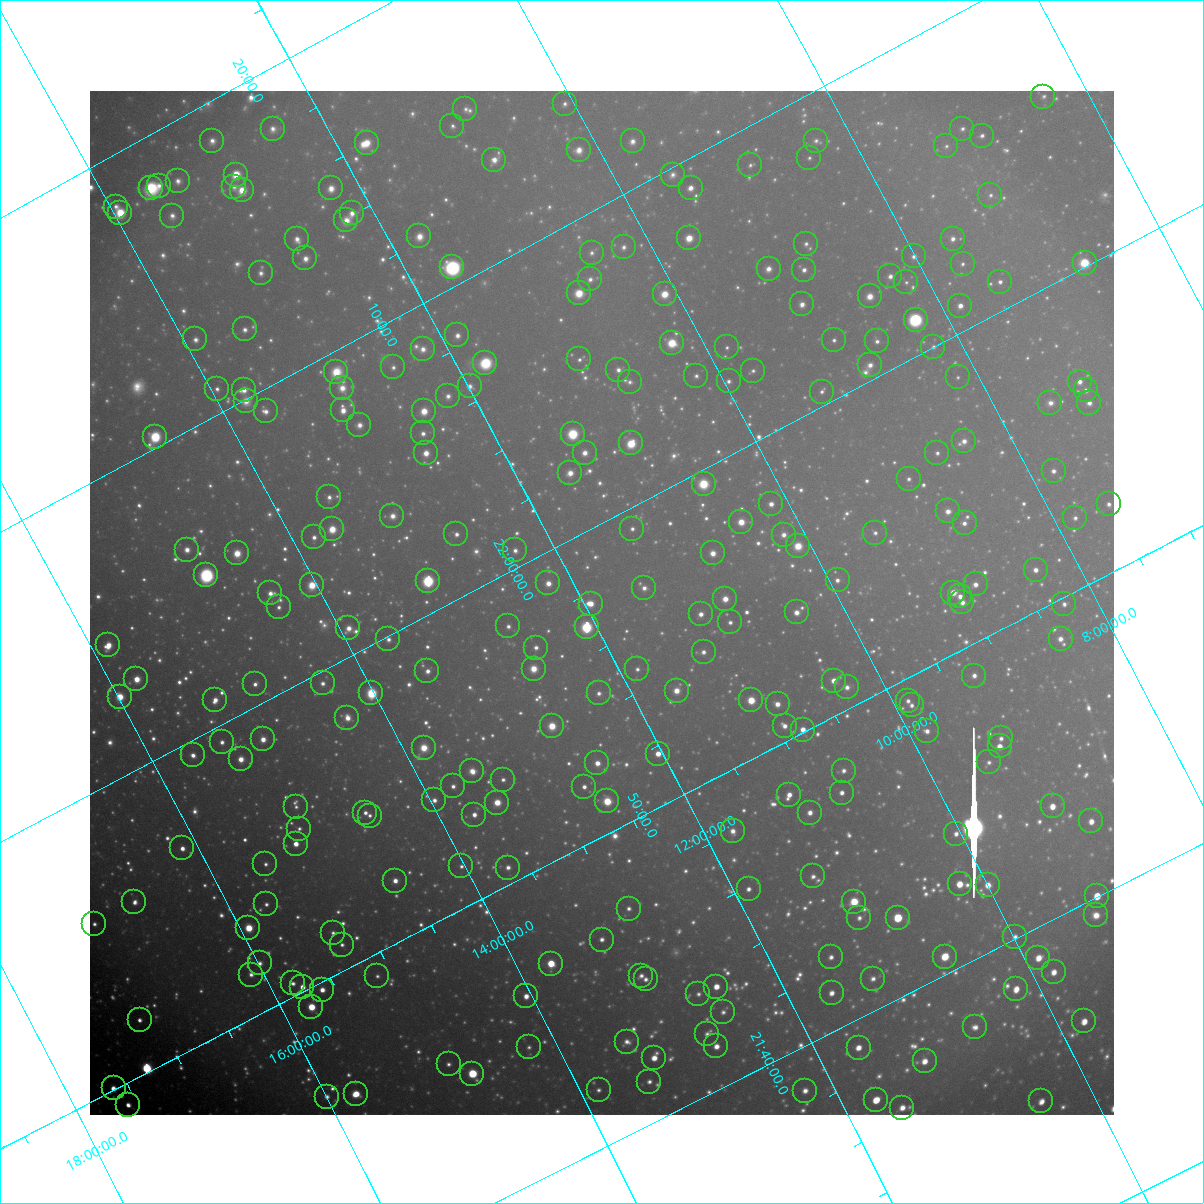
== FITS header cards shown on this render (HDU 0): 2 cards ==
NAXIS1  =                 1024 / Required FITS header
NAXIS2  =                 1024 / Required FITS header

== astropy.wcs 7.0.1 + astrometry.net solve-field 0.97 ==
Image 1024 x 1024 px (HDU 0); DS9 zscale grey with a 90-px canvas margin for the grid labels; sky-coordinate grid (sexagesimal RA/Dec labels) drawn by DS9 from the SOLVED WCS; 269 Tycho-2 reference stars matched to detected sources circled (green)
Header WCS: RA---TAN-SIP/DEC--TAN-SIP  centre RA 21:57:28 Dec +11:52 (329.37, +11.86 deg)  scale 31.7 arcsec/px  FOV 540.4' x 539.0'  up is +118 deg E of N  parity flipped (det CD > 0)
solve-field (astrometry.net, Tycho-2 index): VERIFIED the header's WCS against the Tycho-2 star catalogue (verified at 8 index scales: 9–259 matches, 0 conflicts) and refined it, rather than solving blind
Solved WCS: RA---TAN-SIP/DEC--TAN-SIP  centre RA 21:57:28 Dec +11:52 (329.37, +11.86 deg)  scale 31.7 arcsec/px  FOV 540.6' x 540.7'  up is +118 deg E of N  parity flipped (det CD > 0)
The solver's refit moves the header's centre by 2.4 arcsec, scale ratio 1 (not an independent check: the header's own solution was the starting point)
Tycho-2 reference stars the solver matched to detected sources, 269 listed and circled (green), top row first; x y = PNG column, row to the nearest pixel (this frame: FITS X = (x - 90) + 1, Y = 1024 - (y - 91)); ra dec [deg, ICRS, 3 dp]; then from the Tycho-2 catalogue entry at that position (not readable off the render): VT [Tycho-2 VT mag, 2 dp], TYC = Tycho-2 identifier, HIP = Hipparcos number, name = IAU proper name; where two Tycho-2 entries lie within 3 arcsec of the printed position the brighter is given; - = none
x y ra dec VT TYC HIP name
1043 97 331.494 +6.354 10.06 564-1322-1 - -
565 104 333.458 +10.073 9.10 1141-365-1 - -
465 109 333.840 +10.859 9.32 1141-428-1 - -
452 126 333.765 +11.029 9.08 1141-340-1 109863 -
273 129 334.516 +12.424 8.66 1145-650-1 - -
962 129 331.583 +7.110 9.36 564-507-1 - -
982 136 331.447 +6.988 8.92 564-669-1 109076 -
212 141 334.684 +12.939 8.54 1145-255-1 110150 -
633 141 332.876 +9.706 8.54 1140-206-1 - -
816 141 332.104 +8.289 9.67 1136-1232-1 - -
367 143 334.003 +11.760 7.28 1145-1024-1 109942 -
946 146 331.515 +7.307 9.71 564-131-1 - -
579 150 333.038 +10.155 8.13 1140-1217-1 109604 -
809 158 331.999 +8.410 9.58 1136-961-1 - -
494 160 333.321 +10.848 8.26 1141-522-1 109703 -
750 165 332.192 +8.897 9.43 1136-479-1 109314 -
236 175 334.313 +12.898 7.11 1145-1388-1 110035 -
673 175 332.445 +9.536 9.29 1140-742-1 - -
178 181 334.516 +13.374 8.76 1149-1052-1 - -
159 186 334.559 +13.536 8.89 1149-37-1 - -
234 187 334.227 +12.968 9.11 1145-464-1 - -
151 188 334.576 +13.608 8.64 1149-221-1 110112 -
331 188 333.798 +12.228 7.96 1145-847-1 - -
691 188 332.267 +9.451 7.94 1140-1451-1 109341 -
242 190 334.167 +12.920 7.58 1145-1389-1 109991 -
990 195 330.948 +7.166 9.47 564-345-1 - -
116 207 334.583 +13.956 8.89 1149-415-1 - -
120 213 334.517 +13.950 6.95 1149-1072-1 110089 -
352 213 333.513 +12.172 8.20 1145-1194-1 109772 -
172 216 334.268 +13.563 8.76 1149-1245-1 - -
346 220 333.479 +12.244 8.42 1145-848-1 - -
419 236 333.040 +11.748 8.17 1144-635-1 - -
689 238 331.881 +9.671 7.03 1140-1408-1 109218 -
297 239 333.547 +12.705 8.58 1145-992-1 - -
953 239 330.767 +7.637 8.72 1135-277-1 108850 -
806 244 331.343 +8.790 9.38 1136-467-1 - -
624 247 332.086 +10.216 9.18 1140-204-1 - -
592 253 332.177 +10.487 9.44 1140-62-1 109305 -
914 256 330.791 +8.011 8.89 1135-1076-1 - -
305 258 333.355 +12.721 8.42 1145-406-1 109716 -
1085 263 330.033 +6.717 5.97 564-1847-1 108612 -
963 264 330.528 +7.664 9.38 1135-459-1 - -
452 267 332.656 +11.625 5.96 1144-1415-1 109471 -
769 269 331.304 +9.184 8.54 1136-39-1 109025 -
804 270 331.146 +8.913 8.66 1135-34-1 108973 -
261 273 333.432 +13.127 9.03 1149-1325-1 - -
890 276 330.732 +8.274 8.88 1135-445-1 - -
590 279 331.975 +10.609 9.05 1140-937-1 - -
906 282 330.619 +8.175 9.95 1135-909-1 - -
1000 282 330.234 +7.448 8.80 564-3-1 108678 -
579 293 331.914 +10.754 7.19 1140-823-1 109226 -
665 294 331.544 +10.093 7.14 1140-1050-1 109117 -
870 296 330.663 +8.515 7.87 1135-27-1 - -
802 304 330.885 +9.071 8.43 1135-274-1 - -
960 306 330.212 +7.852 7.99 1135-489-1 108663 -
916 320 330.288 +8.257 5.80 1135-877-1 108699 -
245 329 333.056 +13.489 8.73 1148-1244-1 - -
457 335 332.098 +11.870 8.47 1144-1408-1 - -
195 339 333.189 +13.910 9.12 1148-1372-1 - -
834 340 330.470 +8.972 9.38 1135-132-1 - -
877 341 330.279 +8.644 8.92 1135-1052-1 108696 -
672 343 331.130 +10.240 7.03 1139-952-1 108963 -
727 347 330.861 +9.832 9.66 1139-157-1 - -
933 347 330.002 +8.230 9.67 1135-699-1 - -
423 349 332.137 +12.195 8.78 1144-976-1 - -
579 359 331.389 +11.026 9.31 1140-103-1 - -
485 363 331.761 +11.768 7.04 1144-731-1 109181 -
870 365 330.122 +8.796 9.16 1135-402-1 - -
393 367 332.119 +12.501 9.27 1144-1058-1 - -
618 370 331.142 +10.766 8.79 1139-896-1 - -
753 371 330.567 +9.725 9.52 1139-1438-1 - -
336 372 332.326 +12.959 8.25 1144-1158-1 - -
696 376 330.766 +10.187 9.55 1139-1528-1 - -
958 377 329.661 +8.167 10.02 1135-29-1 - -
729 381 330.587 +9.959 9.34 1139-435-1 - -
630 382 330.999 +10.730 9.56 1139-151-1 108929 -
1080 382 329.124 +7.242 8.54 557-409-1 - -
470 386 331.643 +11.988 8.97 1144-1048-1 - -
342 388 332.174 +12.981 8.45 1144-288-1 - -
217 389 332.705 +13.952 8.86 1148-723-1 109486 -
244 390 332.582 +13.749 8.19 1148-1205-1 109440 -
1086 390 329.030 +7.228 9.31 557-67-1 - -
822 392 330.115 +9.279 9.43 1135-394-1 108633 -
448 396 331.658 +12.197 9.12 1144-950-1 109154 -
246 401 332.483 +13.780 8.68 1148-1491-1 - -
1050 403 329.078 +7.554 9.29 1122-360-1 108286 -
1089 403 328.917 +7.254 8.76 557-367-1 108239 -
343 410 331.992 +13.069 7.82 1144-1020-1 109251 -
266 411 332.315 +13.671 8.69 1148-724-1 109355 -
424 411 331.641 +12.445 7.25 1144-338-1 109147 -
359 425 331.806 +13.002 8.73 1144-920-1 - -
423 433 331.467 +12.547 8.73 1144-462-1 109086 -
573 434 330.829 +11.387 5.81 1143-506-1 108875 -
155 437 332.592 +14.630 6.48 1148-367-1 109445 -
964 441 329.133 +8.378 8.87 1122-558-1 - -
631 443 330.506 +10.974 6.35 1139-756-1 108766 -
426 453 331.300 +12.605 7.53 1144-1268-1 109024 -
585 453 330.628 +11.371 8.12 1143-1366-1 108806 -
937 453 329.152 +8.634 9.23 1122-8-1 - -
1054 471 328.531 +7.808 9.04 1122-270-1 - -
570 473 330.530 +11.568 7.84 1143-1548-1 - -
909 479 329.066 +8.963 9.42 1122-123-1 - -
704 484 329.882 +10.576 7.18 1139-929-1 108566 -
329 497 331.362 +13.538 8.89 1148-1117-1 - -
771 504 329.441 +10.133 8.13 1139-161-1 108413 -
1109 504 328.045 +7.516 9.13 1122-920-1 - -
948 511 328.648 +8.792 8.92 1122-517-1 108143 -
392 516 330.942 +13.125 8.57 1147-326-1 108919 -
1075 518 328.074 +7.831 9.56 1122-1192-1 - -
741 522 329.424 +10.440 7.34 1139-966-1 108408 -
965 523 328.487 +8.711 8.75 1122-1459-1 - -
332 529 331.094 +13.648 7.77 1147-574-1 108949 -
632 529 329.826 +11.315 9.12 1143-602-1 - -
875 533 328.779 +9.443 9.34 1126-1346-1 108187 -
456 534 330.524 +12.705 8.67 1143-619-1 108775 -
784 535 329.145 +10.162 8.78 1126-1571-1 - -
314 537 331.107 +13.824 8.76 1147-1591-1 - -
798 546 328.996 +10.097 7.17 1126-448-1 108263 -
187 550 331.553 +14.858 8.30 1148-1295-1 - -
515 550 330.147 +12.316 8.98 1143-1525-1 - -
237 553 331.308 +14.486 7.59 1148-1375-1 109030 -
713 553 329.293 +10.790 8.23 1126-1585-1 - -
1036 570 327.826 +8.347 8.61 1122-1390-1 107868 -
206 575 331.264 +14.816 6.60 1147-277-1 109009 -
838 580 328.561 +9.930 8.85 1126-511-1 - -
428 581 330.272 +13.120 5.64 1143-1614-1 108693 -
548 583 329.744 +12.194 8.32 1143-700-1 - -
976 584 327.959 +8.873 8.94 1122-1065-1 - -
312 585 330.733 +14.039 7.68 1147-981-1 108843 -
644 588 329.306 +11.466 8.99 1130-1729-1 108367 -
270 593 330.845 +14.395 8.69 1147-497-1 - -
953 593 327.986 +9.079 7.84 1122-901-1 107925 -
960 596 327.927 +9.042 8.41 1122-759-1 107902 -
725 599 328.881 +10.880 7.83 1126-16-1 108228 -
962 602 327.871 +9.050 8.72 1122-865-1 - -
591 604 329.406 +11.947 7.51 1143-1360-1 108396 -
1064 604 327.438 +8.266 9.32 1121-1422-1 107754 -
279 607 330.698 +14.386 9.18 1147-1635-1 - -
797 612 328.476 +10.380 8.40 1126-843-1 - -
701 614 328.861 +11.133 8.42 1126-988-1 - -
730 622 328.673 +10.938 9.06 1126-1161-1 - -
508 626 329.570 +12.682 9.19 1143-89-1 - -
587 627 329.235 +12.076 5.54 1130-1972-1 108339 -
348 628 330.232 +13.931 8.46 1147-1554-1 - -
388 639 329.973 +13.668 8.97 1147-186-1 - -
1061 639 327.183 +8.435 8.74 1121-640-1 - -
108 645 331.125 +15.858 7.95 1680-412-1 108961 -
536 648 329.286 +12.554 9.19 1130-1806-1 - -
704 652 328.549 +11.266 9.03 1130-1398-1 - -
534 669 329.127 +12.659 7.86 1130-1661-1 108307 -
637 669 328.688 +11.853 9.33 1130-910-1 - -
427 671 329.554 +13.494 8.59 1147-676-1 - -
974 676 327.245 +9.253 9.14 1121-1093-1 107698 -
136 679 330.729 +15.782 7.30 1680-33-1 108842 -
834 681 327.781 +10.368 7.93 1126-1094-1 107858 -
323 683 329.900 +14.360 9.08 1147-687-1 108572 -
255 684 330.182 +14.889 8.82 1147-731-1 - -
847 687 327.674 +10.292 9.35 1126-794-1 - -
677 691 328.354 +11.634 7.92 1130-768-1 108051 -
371 693 329.614 +14.022 6.68 1147-1405-1 108471 -
599 693 328.656 +12.253 9.21 1130-1130-1 - -
120 697 330.660 +15.986 6.68 1680-609-1 108814 -
215 700 330.226 +15.260 8.22 1680-1567-1 108671 -
751 700 327.966 +11.091 6.68 1126-413-1 107919 -
908 701 327.316 +9.872 9.35 1125-1511-1 - -
778 704 327.828 +10.902 8.34 1126-443-1 - -
912 705 327.266 +9.862 9.08 1125-1549-1 - -
347 718 329.516 +14.309 8.42 1147-1384-1 - -
552 726 328.592 +12.751 6.61 1130-233-1 108127 -
785 726 327.624 +10.935 8.71 1126-185-1 107811 -
803 730 327.521 +10.807 7.88 1126-200-1 107780 -
927 731 326.999 +9.846 8.81 1125-2072-1 - -
1001 738 326.639 +9.299 9.28 1121-541-1 - -
263 739 329.704 +15.054 8.07 1679-2075-1 108498 -
222 742 329.857 +15.384 8.81 1679-1903-1 - -
1000 746 326.581 +9.342 7.67 1121-767-1 107495 -
424 748 328.956 +13.839 7.86 1134-801-1 108249 -
658 754 327.928 +12.036 7.63 1130-1171-1 107903 -
193 755 329.875 +15.662 8.21 1679-1151-1 108563 -
241 759 329.639 +15.307 7.91 1679-1928-1 108483 -
989 762 326.500 +9.491 9.74 1125-603-1 - -
597 763 328.105 +12.547 8.29 1130-1367-1 - -
472 771 328.565 +13.557 8.64 1134-1052-1 - -
844 771 327.027 +10.656 8.98 1125-883-1 - -
503 780 328.367 +13.351 9.42 1134-1772-1 - -
453 786 328.523 +13.767 9.10 1134-1030-1 - -
584 787 327.971 +12.747 8.74 1130-61-1 - -
842 793 326.860 +10.760 8.69 1125-1069-1 - -
789 795 327.059 +11.178 8.21 1125-214-1 107647 -
434 800 328.489 +13.969 9.00 1134-534-1 - -
607 801 327.758 +12.626 8.82 1130-653-1 107848 -
497 803 328.208 +13.489 7.47 1134-1169-1 108002 -
1053 806 325.893 +9.172 7.87 1121-1053-1 - -
296 807 329.020 +15.072 9.74 1679-1793-1 - -
365 813 328.681 +14.558 9.21 1134-190-1 108153 -
810 813 326.832 +11.089 8.59 1125-836-1 - -
474 815 328.207 +13.716 8.54 1134-1734-1 108001 -
370 816 328.640 +14.535 9.24 1134-414-1 108139 -
1091 821 325.619 +8.931 8.31 1121-1005-1 107169 -
299 829 328.831 +15.135 9.46 1679-1546-1 - -
733 831 327.003 +11.766 8.91 1129-1655-1 107628 -
956 834 326.068 +10.034 8.81 1125-2001-1 - -
296 844 328.724 +15.226 7.77 1679-1714-1 108166 -
182 848 329.168 +16.124 8.57 1679-681-1 108319 -
265 864 328.688 +15.542 9.52 1679-1076-1 108157 -
461 866 327.845 +14.027 9.74 1134-828-1 - -
508 868 327.642 +13.668 9.02 1134-1771-1 - -
813 876 326.312 +11.321 9.58 1129-445-1 - -
395 881 328.008 +14.601 8.42 1134-1225-1 107932 -
960 884 325.654 +10.208 7.59 1125-1349-1 107184 -
988 885 325.532 +9.992 8.47 1125-1426-1 - -
749 889 326.475 +11.877 8.86 1129-1994-1 107461 -
1097 896 325.008 +9.185 6.99 1120-161-1 106981 -
134 902 328.934 +16.713 9.06 1679-205-1 - -
854 902 325.943 +11.101 7.31 1125-772-1 107280 -
266 904 328.360 +15.699 9.41 1679-1493-1 - -
629 909 326.812 +12.891 9.42 1129-124-1 - -
1096 915 324.861 +9.270 9.03 1120-327-1 - -
859 918 325.793 +11.127 9.33 1125-1382-1 - -
898 918 325.637 +10.824 6.03 1125-925-1 107173 -
94 924 328.931 +17.109 9.10 1683-182-1 108246 -
248 928 328.243 +15.932 7.02 1679-1445-1 108012 -
333 933 327.848 +15.296 9.28 1666-803-1 - -
1015 937 325.015 +9.987 8.96 1124-904-1 - -
602 940 326.676 +13.226 8.94 1133-839-1 - -
342 945 327.715 +15.274 9.20 1666-1132-1 - -
831 957 325.597 +11.505 8.92 1129-433-1 - -
945 957 325.139 +10.612 7.03 1124-401-1 107028 -
1038 958 324.754 +9.888 7.96 1124-1088-1 106895 -
260 963 327.911 +15.988 9.41 1666-752-1 - -
551 964 326.693 +13.720 6.70 1133-1901-1 107531 -
1054 972 324.581 +9.826 8.42 1124-1552-1 - -
251 975 327.856 +16.100 9.43 1666-644-1 - -
377 976 327.314 +15.124 9.78 1666-1105-1 - -
641 976 326.224 +13.062 9.02 1129-572-1 107375 -
646 979 326.177 +13.043 9.32 1129-1881-1 - -
873 979 325.256 +11.263 9.32 1128-1642-1 107062 -
293 983 327.607 +15.810 9.13 1666-434-1 - -
302 987 327.540 +15.751 8.01 1666-23-1 107790 -
716 987 325.827 +12.518 7.90 1129-1437-1 107246 -
1016 989 324.599 +10.185 8.07 1124-2040-1 106839 -
322 990 327.434 +15.608 8.35 1666-206-1 107753 -
832 993 325.308 +11.643 8.44 1128-960-1 - -
698 994 325.842 +12.689 9.74 1129-466-1 - -
526 996 326.534 +14.043 8.27 1133-1356-1 - -
311 1007 327.340 +15.761 6.94 1666-733-1 107726 -
723 1012 325.596 +12.567 9.25 1129-928-1 - -
140 1020 327.959 +17.147 8.81 1670-902-1 107917 -
1084 1021 324.071 +9.785 7.94 1124-1296-1 106666 -
975 1027 324.458 +10.655 9.09 1124-1349-1 - -
707 1034 325.489 +12.781 9.10 1128-713-1 - -
627 1042 325.756 +13.439 9.38 1133-215-1 - -
716 1046 325.349 +12.756 8.46 1128-607-1 107085 -
529 1047 326.111 +14.226 9.77 1133-1929-1 - -
859 1048 324.765 +11.650 8.32 1128-1656-1 106902 -
654 1058 325.511 +13.289 8.27 1132-1070-1 107131 -
925 1061 324.392 +11.187 8.31 1124-939-1 106760 -
449 1064 326.307 +14.920 9.40 1133-234-1 107401 -
472 1074 326.131 +14.772 6.02 1133-1258-1 107350 -
649 1082 325.341 +13.420 9.35 1132-500-1 - -
114 1088 327.514 +17.621 8.36 1670-350-1 - -
599 1090 325.482 +13.851 9.47 1132-1278-1 - -
805 1091 324.638 +12.238 8.92 1128-1479-1 - -
356 1094 326.451 +15.758 7.81 1666-475-1 107448 -
327 1097 326.551 +15.998 9.23 1666-337-1 107482 -
876 1100 324.277 +11.719 7.25 1128-522-1 106725 -
1041 1101 323.609 +10.435 8.15 1123-636-1 106516 -
128 1105 327.317 +17.573 8.52 1670-488-1 107720 -
902 1108 324.113 +11.545 8.65 1128-384-1 - -